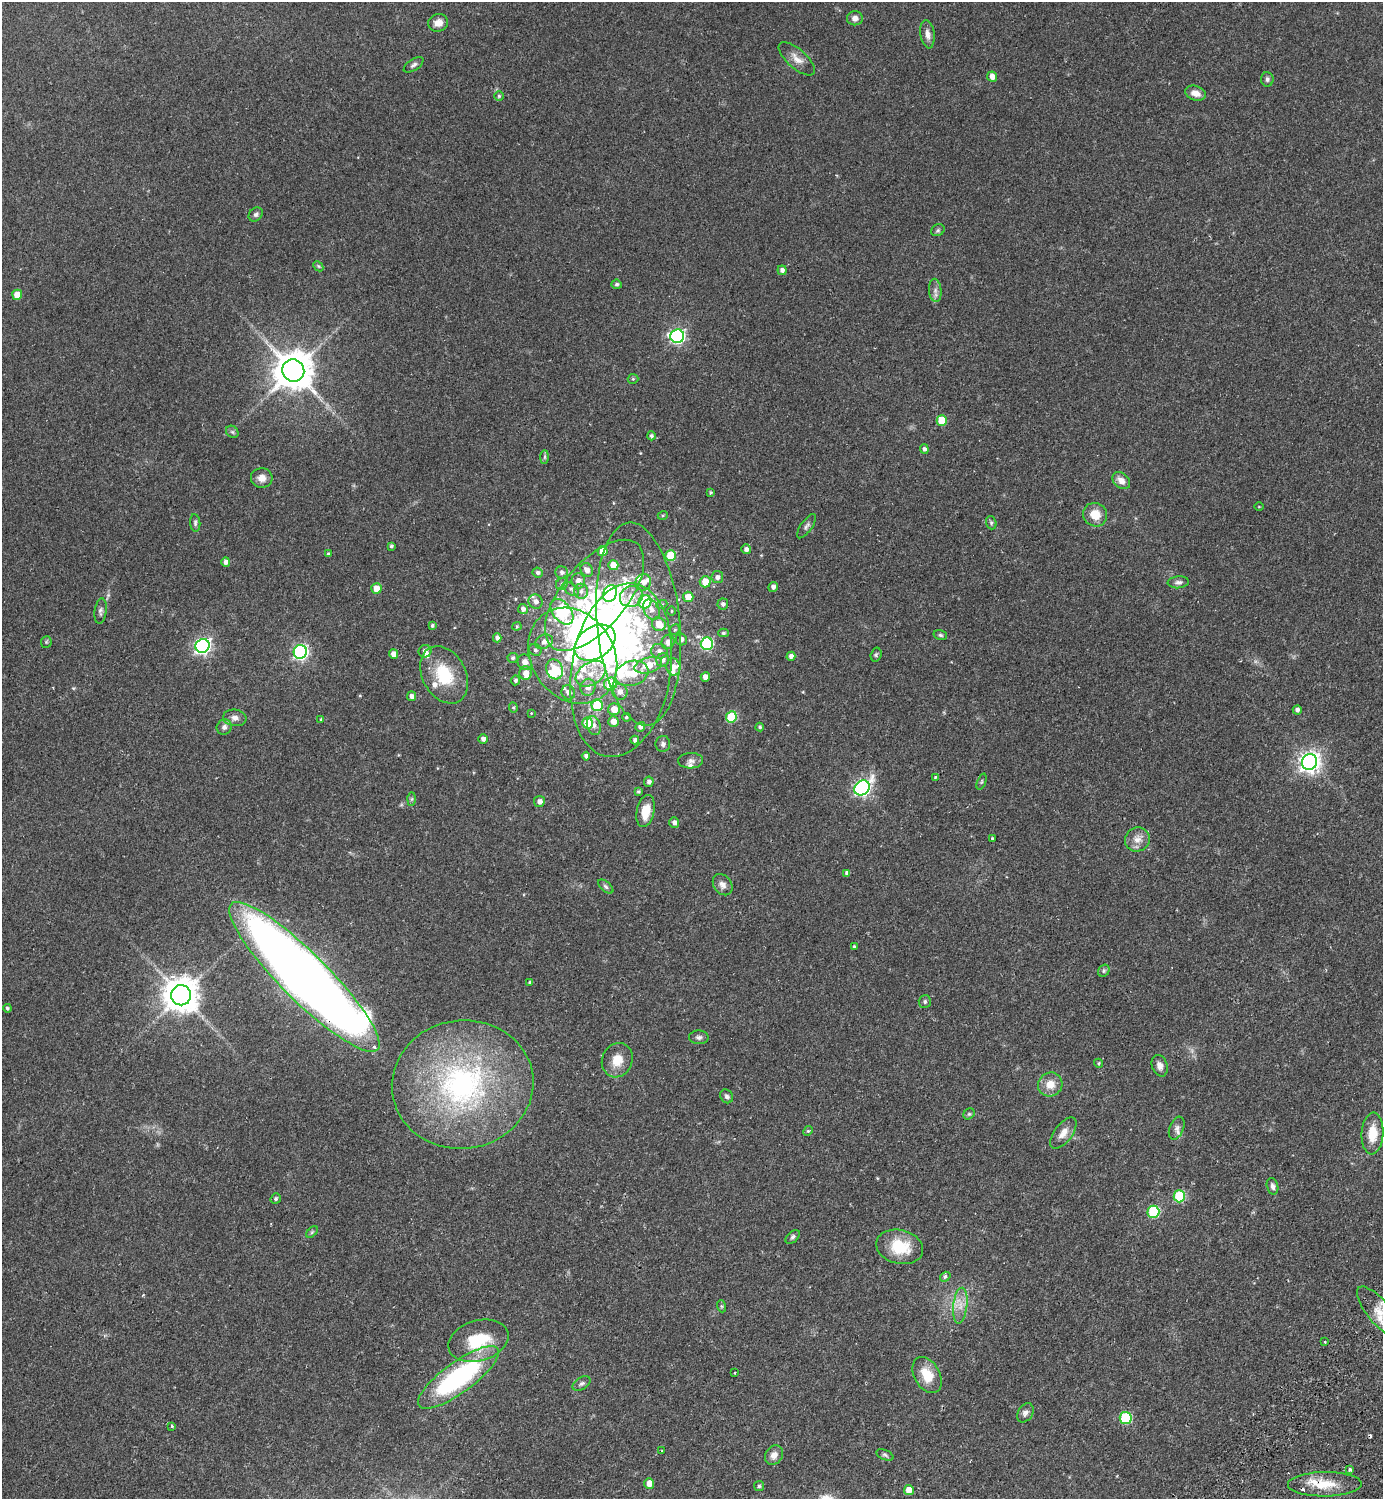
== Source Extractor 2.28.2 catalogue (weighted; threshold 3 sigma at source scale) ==
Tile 6 of 4 x 4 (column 2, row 2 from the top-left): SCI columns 1724-3104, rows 3037-4533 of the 6069 x 6073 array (HDU 1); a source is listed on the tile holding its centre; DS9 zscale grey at full resolution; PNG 1385 x 1501 px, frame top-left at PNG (2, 2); each listed source drawn as its Kron ellipse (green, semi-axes under 4 px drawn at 4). Shown black and unused: <1% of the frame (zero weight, under 2 of 3 exposures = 3% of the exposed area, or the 3 px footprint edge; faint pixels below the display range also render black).
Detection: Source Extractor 2.28.2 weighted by HDU 2 'WHT'; one run over the whole footprint, this tile lists its part. Background 0.142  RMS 0.0068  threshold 0.0305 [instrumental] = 3 sigma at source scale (4.5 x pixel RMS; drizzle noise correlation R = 1.50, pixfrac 1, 0.05/0.05 arcsec/px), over >= 5 px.
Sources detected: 220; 11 inside a brighter object's white glare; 2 cosmic-ray / hot-pixel residue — neither listed nor drawn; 18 inside a brighter listed object's ellipse — not listed separately; the other 189 listed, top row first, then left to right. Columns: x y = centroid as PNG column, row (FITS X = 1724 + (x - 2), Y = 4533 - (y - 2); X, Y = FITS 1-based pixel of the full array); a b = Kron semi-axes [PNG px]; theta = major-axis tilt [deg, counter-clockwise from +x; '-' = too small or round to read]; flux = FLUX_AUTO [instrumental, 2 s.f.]
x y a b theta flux
855 18 8 7 - 3.3
438 23 10 9 - 5.1
927 34 14 7 -82 4.1
797 59 23 9 -42 6.2
414 65 11 5 33 2
992 77 5 5 - 4.2
1267 79 7 6 - 1.6
1195 93 10 7 -19 5.8
499 96 5 5 - 0.97
256 214 8 6 43 1.8
938 230 7 5 27 1.3
318 266 6 4 -46 0.92
782 270 5 4 - 2.5
617 284 5 4 - 1.2
935 290 12 6 -85 2.9
17 295 5 5 - 8.7
677 336 7 6 - 150
293 371 11 11 - 2000
633 379 5 5 - 0.83
942 420 5 5 - 19
232 432 7 5 -44 1.4
651 436 4 4 - 1.4
924 449 4 4 - 2
545 457 7 4 89 1.1
262 478 11 10 - 5.1
1121 481 10 7 -41 5
711 492 4 4 - 0.85
1259 507 4 3 - 0.48
663 515 5 3 - 0.73
1095 515 12 11 - 10
195 523 9 5 -85 1.4
991 523 6 5 - 1.2
806 526 14 5 54 2.2
391 546 4 3 - 1.2
746 549 5 4 - 2.3
602 551 5 5 - 7.1
328 554 4 3 - 1.3
671 556 5 5 - 24
226 562 5 4 - 2.8
613 565 5 5 - 9.1
587 570 7 6 - 3.5
538 572 5 5 - 1.6
562 572 6 6 - 2.1
717 577 6 6 - 2.7
578 581 7 7 - 4.3
643 582 8 7 - 4.3
705 582 5 5 - 13
1178 582 10 6 4 2.2
562 584 6 5 - 1.3
773 587 5 4 - 2.3
376 588 5 5 - 8.3
571 589 9 5 -39 1.7
581 591 7 7 - 2.5
610 593 9 6 67 86
595 595 67 32 50 88
631 597 11 10 - 7.4
688 597 5 5 - 11
535 602 7 6 - 3.5
645 602 6 6 - 40
662 604 5 3 - 0.86
723 604 5 5 - 2.2
523 609 5 5 - 2.5
651 609 10 8 -63 4.7
101 611 13 6 83 2.1
671 611 5 3 - 0.61
562 612 15 9 -52 63
638 624 102 41 -85 130
659 624 7 6 - 10
432 626 4 4 - 1.2
517 626 4 4 - 0.74
675 630 5 4 - 0.96
723 633 5 4 - 1.1
940 635 7 5 -17 1.3
497 638 4 4 - 2.2
681 639 6 5 - 2.5
46 642 6 5 - 1.1
544 642 9 6 25 3.9
668 642 7 6 - 4.6
595 643 22 15 34 96
707 644 6 6 - 69
203 646 7 6 - 190
535 650 6 5 - 1.5
425 651 6 6 - 3.6
659 651 8 7 - 2.9
300 652 7 6 - 160
393 654 5 4 - 4.4
876 655 7 5 74 1.3
573 656 51 41 -56 87
791 656 4 4 - 3
513 658 5 5 - 1.3
663 660 7 6 - 2.3
525 662 8 7 - 4.4
648 665 14 7 17 12
673 667 8 7 - 4.3
555 669 10 8 -70 10
621 670 88 50 81 140
525 673 7 6 - 4.4
632 673 17 12 18 18
591 674 16 11 33 10
444 675 30 21 -61 29
705 677 4 4 - 4.5
515 680 5 5 - 1.4
611 684 6 6 - 29
588 687 8 7 - 4.6
568 692 7 6 - 3.6
620 692 8 7 - 4.4
412 696 5 4 - 2.5
597 705 6 5 - 32
513 707 5 4 - 0.84
614 709 6 6 - 9
1297 710 4 4 - 2.3
531 713 3 3 - 0.44
626 717 4 3 - 0.98
731 717 5 5 - 31
235 718 12 8 -8 3.5
321 719 4 3 - 0.93
613 721 5 5 - 5.2
588 723 5 5 - 22
594 725 10 6 -71 3.2
224 727 8 7 - 2.5
640 727 5 4 - 2.4
760 727 4 4 - 1.2
483 739 5 4 - 2.9
635 740 4 4 - 2.2
663 744 8 7 - 2.1
586 756 4 4 - 2.1
691 761 12 7 2 3
1309 762 8 7 - 380
935 777 4 3 - 0.71
649 782 5 4 - 2.5
982 782 8 3 69 0.88
862 788 8 7 - 190
638 792 4 4 - 0.95
412 799 7 4 89 0.91
539 801 5 5 - 3.4
646 811 16 8 78 12
674 823 5 5 - 2.6
992 839 3 3 - 1.4
1137 839 12 12 - 6.1
847 873 4 4 - 2.2
723 885 11 8 -54 3.8
606 886 9 5 -41 1.6
854 947 3 3 - 1.1
1104 971 6 5 - 1.3
304 977 103 23 -45 1100
530 982 4 4 - 0.86
181 995 10 10 - 1400
925 1002 6 6 - 1.4
7 1008 4 4 - 1.1
699 1037 10 7 -2 2
617 1060 17 15 65 9.9
1099 1063 4 4 - 0.84
1160 1066 11 7 -72 3.6
463 1084 71 64 8 170
1050 1084 12 11 - 8.6
727 1096 7 6 - 1.8
969 1114 6 5 - 1
1177 1128 12 7 68 2.9
808 1131 5 4 - 0.85
1063 1133 18 9 53 6.1
1373 1133 21 11 87 13
1273 1186 8 5 -74 2.4
1179 1196 6 5 - 44
276 1198 5 5 - 1.1
1153 1212 6 6 - 48
312 1232 7 4 46 1.1
793 1237 8 5 44 1.6
900 1247 24 17 -13 23
945 1277 5 4 - 1.6
721 1306 6 4 -71 0.82
960 1306 18 7 84 6.7
1379 1312 32 11 -50 13
478 1341 31 20 17 29
1325 1342 3 3 - 2.7
735 1373 2 2 - 0.5
927 1375 19 12 -61 15
458 1377 49 15 36 100
582 1384 10 6 30 1.9
1025 1413 10 7 56 2.8
1126 1418 6 6 - 46
172 1426 4 3 - 0.82
662 1451 3 3 - 0.71
774 1455 10 8 56 4.9
885 1455 9 5 -23 1.5
1350 1470 3 3 - 1.8
649 1483 5 5 - 6.2
1325 1484 37 12 1 18
759 1486 5 5 - 1.1
909 1490 5 5 - 6
Overlapping masked pixels (flux is a lower limit): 2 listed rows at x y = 304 977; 1325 1484
Isophote crosses this tile's border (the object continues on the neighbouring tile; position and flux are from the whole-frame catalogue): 1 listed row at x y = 1379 1312